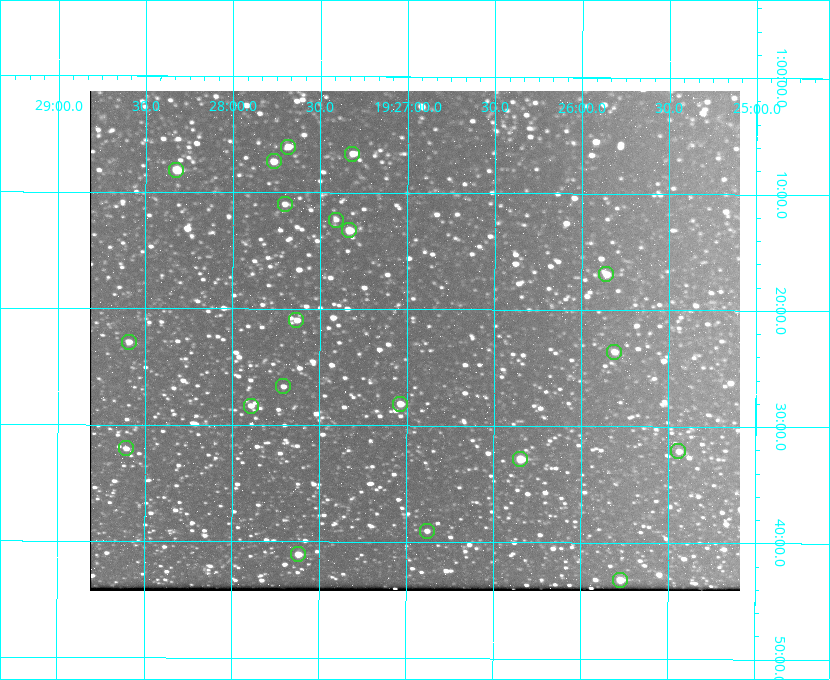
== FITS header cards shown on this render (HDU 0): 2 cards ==
NAXIS1  =                  650 / Width of table row in bytes
NAXIS2  =                  500 / Number of rows in table

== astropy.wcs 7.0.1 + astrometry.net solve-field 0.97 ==
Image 650 x 500 px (HDU 0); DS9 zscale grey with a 90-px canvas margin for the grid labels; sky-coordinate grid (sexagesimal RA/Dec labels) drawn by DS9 from the SOLVED WCS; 20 Tycho-2 reference stars matched to detected sources circled (green)
Header WCS: none
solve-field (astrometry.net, Tycho-2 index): SOLVED blind (the file carries no WCS)
Solved WCS: RA---TAN-SIP/DEC--TAN-SIP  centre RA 19:26:57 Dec +01:23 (291.74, +1.38 deg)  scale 5.16 arcsec/px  FOV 55.9' x 43.0'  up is +180 deg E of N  parity flipped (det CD > 0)
(file carries no celestial WCS; the grid is the blind solution)
Tycho-2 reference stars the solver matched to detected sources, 20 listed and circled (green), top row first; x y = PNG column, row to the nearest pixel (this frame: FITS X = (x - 90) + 1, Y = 500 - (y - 91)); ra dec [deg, ICRS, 3 dp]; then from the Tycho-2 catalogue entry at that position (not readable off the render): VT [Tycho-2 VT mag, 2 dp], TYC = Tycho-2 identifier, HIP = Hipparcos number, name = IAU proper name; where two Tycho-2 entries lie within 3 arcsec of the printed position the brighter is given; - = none
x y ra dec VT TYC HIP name
288 147 291.921 +1.101 10.89 465-1942-1 - -
352 154 291.829 +1.111 10.78 465-2030-1 - -
274 161 291.942 +1.122 10.76 465-1161-1 - -
176 170 292.081 +1.135 10.24 465-979-1 - -
285 204 291.926 +1.184 11.49 465-1994-1 - -
336 220 291.853 +1.206 11.17 465-1444-1 - -
349 230 291.833 +1.221 9.77 465-1968-1 - -
606 274 291.465 +1.282 11.06 465-140-1 - -
296 320 291.908 +1.350 10.94 465-1840-1 - -
129 342 292.148 +1.381 10.77 465-611-1 - -
614 352 291.453 +1.393 11.17 465-261-1 - -
283 386 291.927 +1.444 11.17 465-873-1 - -
400 404 291.759 +1.468 10.00 465-530-1 - -
251 406 291.973 +1.472 10.69 465-577-1 - -
126 448 292.152 +1.534 10.91 465-857-1 - -
678 451 291.360 +1.535 11.71 465-397-1 - -
520 459 291.587 +1.547 9.51 465-596-1 - -
427 531 291.720 +1.651 11.47 465-675-1 - -
298 554 291.905 +1.685 9.70 465-808-1 - -
620 580 291.444 +1.720 9.41 465-672-1 - -